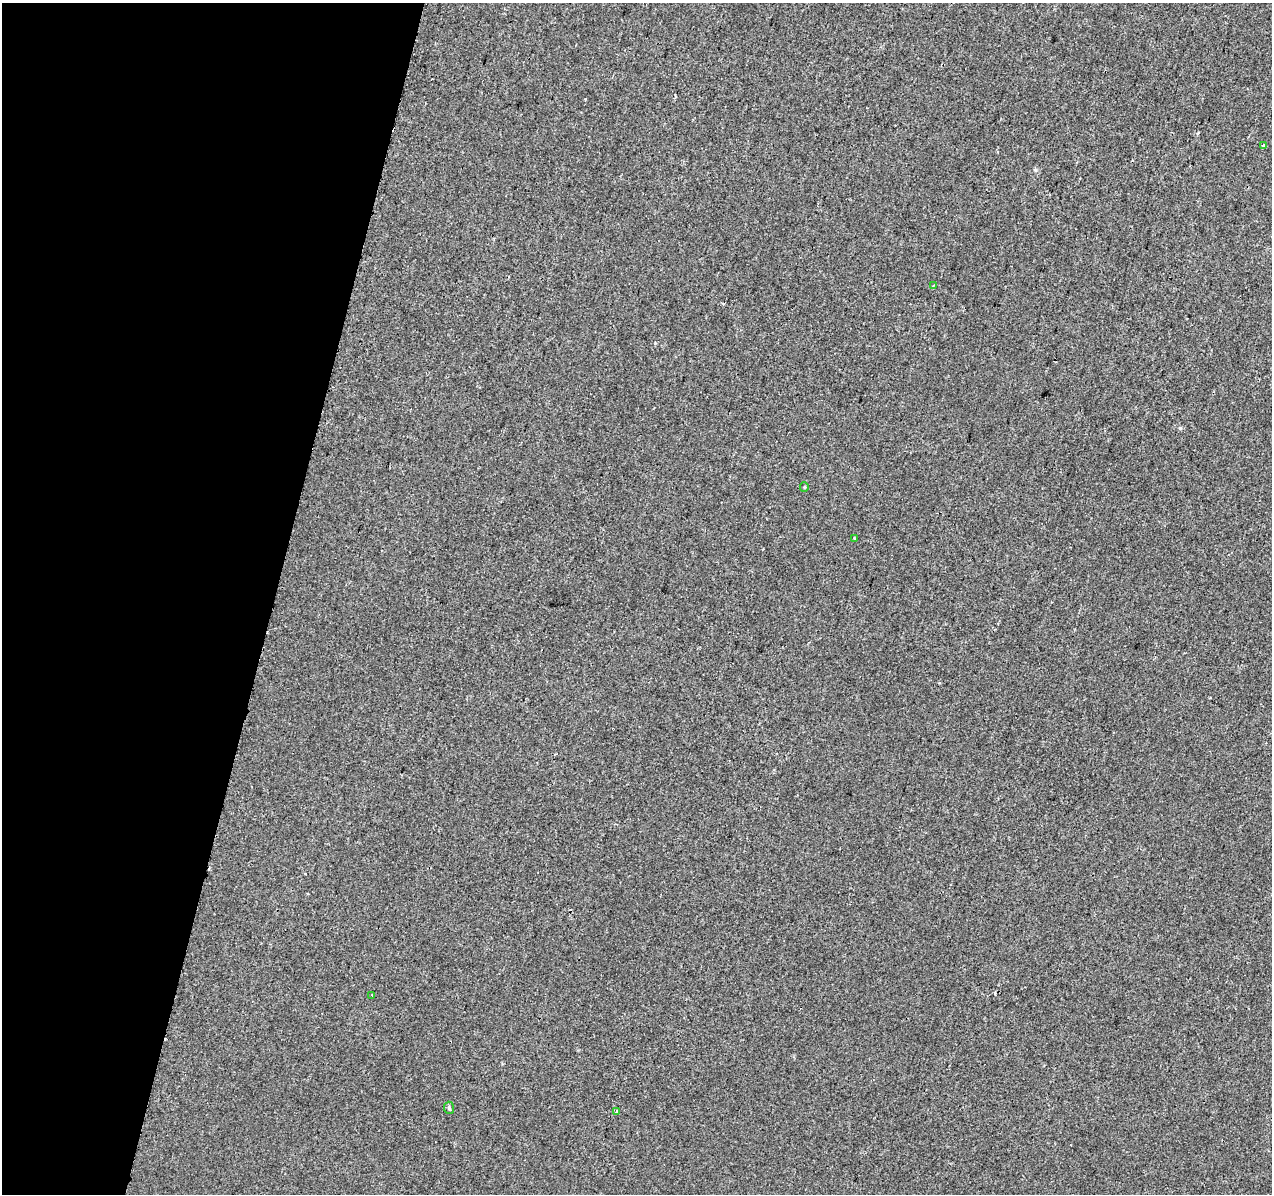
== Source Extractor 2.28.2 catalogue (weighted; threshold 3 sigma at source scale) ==
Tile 9 of 4 x 4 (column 1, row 3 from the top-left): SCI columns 24-1293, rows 1532-2723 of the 5120 x 5387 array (HDU 1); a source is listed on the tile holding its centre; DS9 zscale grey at full resolution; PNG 1274 x 1196 px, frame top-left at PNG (2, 3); each listed source drawn as its Kron ellipse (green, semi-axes under 4 px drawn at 4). Shown black and unused: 21% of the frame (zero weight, under 2 of 3 exposures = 3% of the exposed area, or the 3 px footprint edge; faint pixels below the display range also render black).
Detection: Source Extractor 2.28.2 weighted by HDU 2 'WHT'; one run over the whole footprint, this tile lists its part. Background -8.78e-04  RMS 0.0049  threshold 0.022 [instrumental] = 3 sigma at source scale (4.5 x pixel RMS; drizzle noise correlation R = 1.50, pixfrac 1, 0.0396/0.0396 arcsec/px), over >= 5 px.
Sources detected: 10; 3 cosmic-ray / hot-pixel residue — neither listed nor drawn; the other 7 listed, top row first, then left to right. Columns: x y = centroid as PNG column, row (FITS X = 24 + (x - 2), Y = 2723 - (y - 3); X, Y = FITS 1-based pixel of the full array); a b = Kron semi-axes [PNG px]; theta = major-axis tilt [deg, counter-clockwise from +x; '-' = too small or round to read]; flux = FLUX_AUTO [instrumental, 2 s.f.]
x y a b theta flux
1264 146 4 3 - 4
933 286 4 2 - 0.52
804 487 5 4 - 0.51
854 538 3 3 - 0.97
372 995 3 2 - 0.39
449 1108 6 5 - 0.78
616 1112 3 3 - 4.1